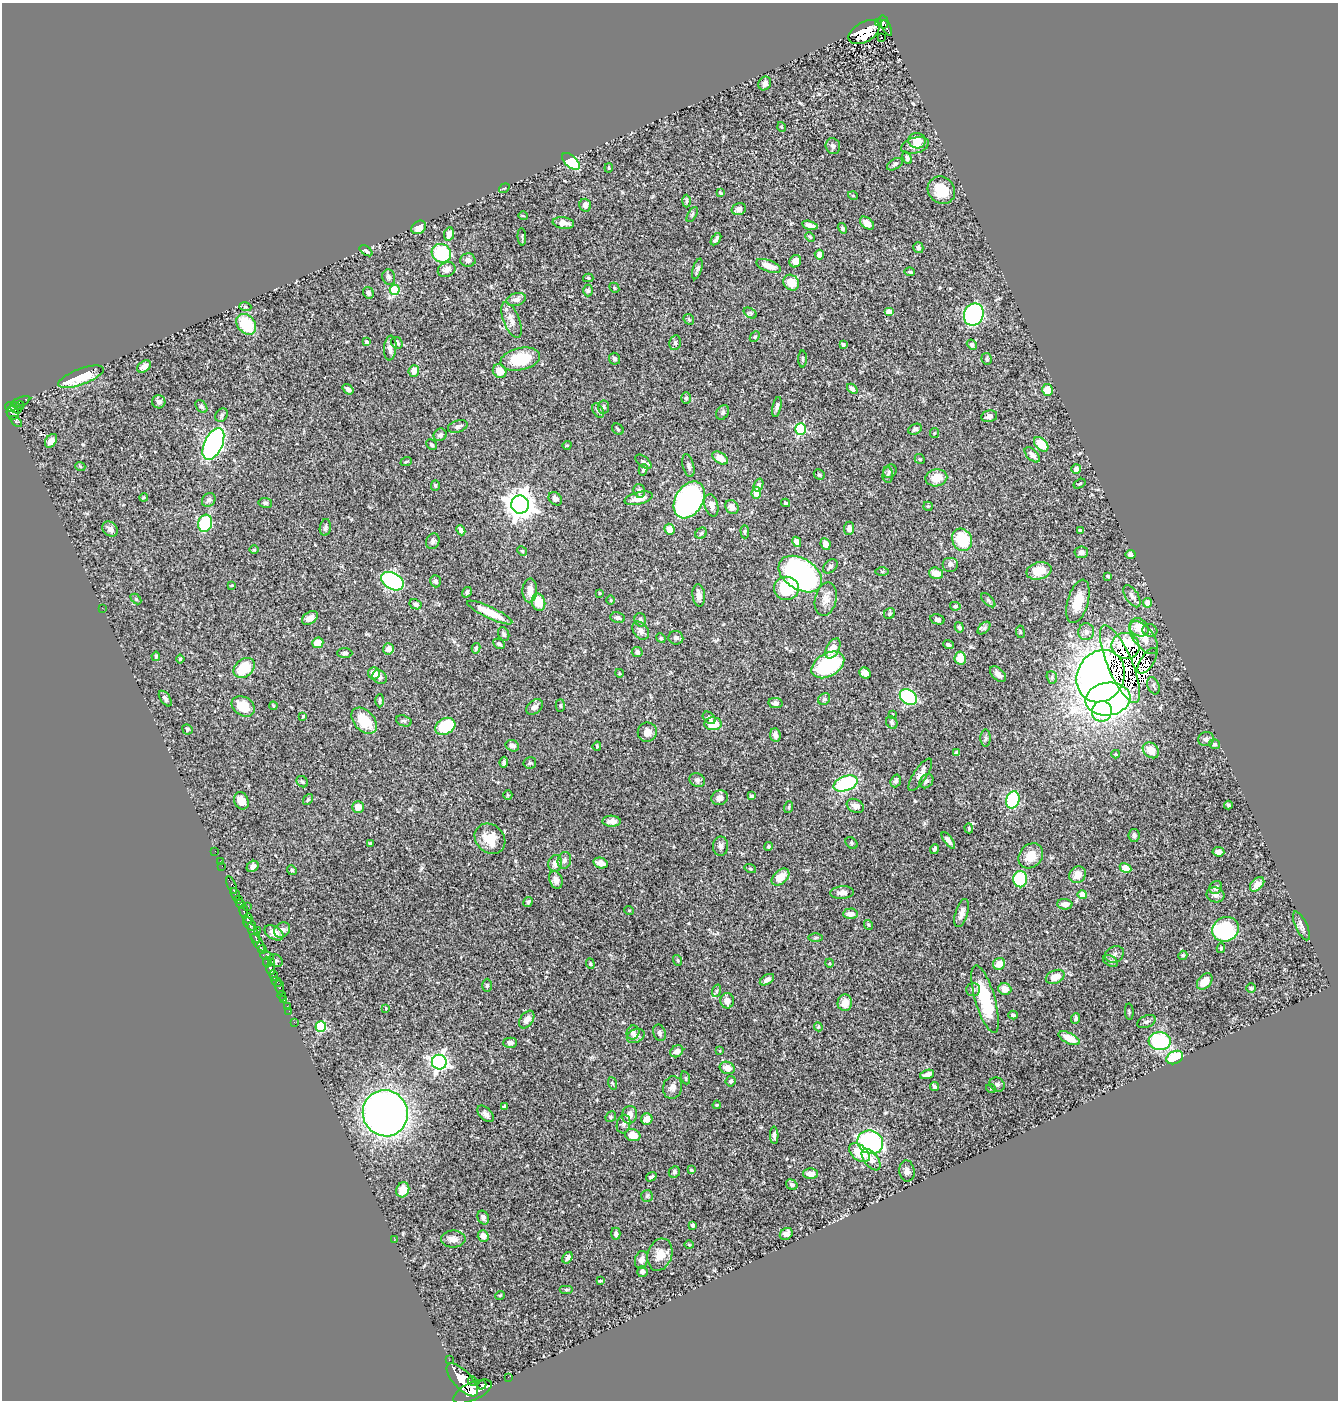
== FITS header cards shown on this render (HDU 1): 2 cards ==
NAXIS1  =                 1336
NAXIS2  =                 1398

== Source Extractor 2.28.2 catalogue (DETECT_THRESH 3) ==
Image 1336 x 1398 px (HDU 1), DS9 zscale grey, 1 PNG px = 1 image px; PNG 1340 x 1402 px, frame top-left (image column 1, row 1398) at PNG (2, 3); each listed source drawn as its Kron ellipse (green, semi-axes under 4 px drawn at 4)
Background 0.518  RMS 0.023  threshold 0.0699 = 3 sigma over >= 5 px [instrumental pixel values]
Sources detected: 417; all 417 listed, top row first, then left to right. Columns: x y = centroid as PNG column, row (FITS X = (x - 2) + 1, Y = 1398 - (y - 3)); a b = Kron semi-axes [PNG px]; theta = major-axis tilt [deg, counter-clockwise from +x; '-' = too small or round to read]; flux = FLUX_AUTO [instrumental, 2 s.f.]
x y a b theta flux
883 22 6 5 - 68
878 23 3 2 - 13
887 28 8 3 -61 53
864 32 17 10 30 36
881 38 2 2 - 1.3
765 83 7 6 - 6.2
782 127 5 3 - 1.2
917 141 9 7 -12 25
833 146 8 7 - 4.8
915 146 14 7 14 13
907 158 6 4 -66 3.7
571 161 11 5 -43 120
895 164 8 5 30 3.6
609 168 4 3 - 1.7
504 188 6 3 36 1.5
941 190 14 13 - 47
720 193 3 3 - 1.7
853 196 5 3 - 1.3
686 201 6 4 88 2.4
585 205 6 6 - 6.9
739 209 7 6 - 6.4
692 215 8 4 60 2.7
523 216 5 3 - 1.2
563 223 11 5 -8 12
867 223 8 5 -39 10
810 225 8 4 -14 8
419 227 8 6 37 11
842 228 6 4 -58 3.1
449 234 7 5 77 11
522 237 8 2 -86 1.8
810 237 5 3 - 1.5
716 239 7 3 55 3.9
918 248 5 5 - 3.4
366 251 7 3 -36 3.6
441 253 10 9 - 99
819 255 5 4 - 8.5
468 260 8 6 0 5.7
795 261 6 5 - 8.3
769 266 13 5 -21 17
697 269 10 4 73 4.2
447 270 9 7 24 8.2
910 272 5 3 - 2.4
389 277 8 6 -76 4.4
588 278 5 4 - 2.3
791 283 8 7 - 24
614 288 5 4 - 2.6
395 290 5 5 - 86
588 291 6 4 89 2.8
368 293 6 5 - 3.8
516 299 10 6 16 6.4
245 307 6 3 -17 2
889 312 5 4 - 12
750 313 7 4 -34 2.6
974 315 11 9 68 240
689 319 6 4 -46 2
511 320 19 8 -68 13
246 324 11 8 -50 61
755 337 6 4 47 2.2
367 342 4 3 - 3.9
397 343 6 5 - 4.2
675 343 7 5 78 3.6
843 344 3 3 - 2
972 345 5 4 - 4.5
390 348 12 6 85 7.3
520 359 20 11 12 56
615 359 6 5 - 3.8
802 359 8 3 -90 2.5
987 359 6 5 - 2.7
144 367 7 5 34 9.2
414 371 6 5 - 16
500 371 7 6 - 18
81 377 24 8 20 55
348 389 6 4 -37 4.9
852 389 6 4 -41 6.8
1047 390 6 5 - 26
686 398 6 4 -89 2.8
21 402 10 3 21 54
159 402 7 6 - 5.6
20 405 4 3 - 110
10 407 5 5 - 190
201 407 7 5 -50 3.4
603 407 6 5 - 3.5
777 407 10 4 78 3.9
16 408 6 5 - 190
598 411 8 5 -60 3.3
723 412 8 6 59 3.6
13 413 7 6 - 210
222 415 7 5 48 3.5
989 416 8 6 12 5.9
16 422 7 4 -41 93
458 426 10 6 18 5.7
618 429 6 5 - 2
801 429 6 5 - 140
915 429 7 5 25 3.4
934 433 5 4 - 1.7
440 435 7 6 - 4.7
51 441 7 5 54 12
213 444 17 9 65 410
1041 444 8 5 -46 40
431 445 6 4 -45 3
567 445 4 3 - 1.3
1032 455 9 5 -45 6.7
720 458 9 5 -34 21
920 459 5 4 - 2
406 462 6 3 22 1.8
644 462 9 5 -39 3.8
80 466 5 3 - 1.6
688 466 12 5 -75 4.3
1076 469 5 4 - 7
643 470 6 4 74 2.2
890 471 7 6 - 4
819 475 6 5 - 2.5
888 475 8 5 89 3.5
936 478 11 8 10 25
1080 484 6 3 31 1.8
435 485 5 4 - 2.1
758 485 7 4 69 5.4
639 491 7 5 -73 4.4
756 493 6 5 - 16
144 497 4 3 - 1.4
639 498 14 6 13 20
555 499 7 5 -43 5.8
209 500 7 6 - 4.7
689 500 20 13 59 400
265 503 7 5 -8 3.1
785 503 4 4 - 2.4
520 505 9 9 - 2000
711 505 11 6 -74 9.2
928 506 5 4 - 1.7
732 507 7 6 - 9.3
205 523 9 7 74 83
325 527 8 5 82 4.4
849 528 6 5 - 6.7
110 529 8 6 -42 6.8
669 529 5 5 - 18
461 530 5 4 - 5
1080 530 4 3 - 2.8
745 532 7 4 -89 2.3
701 533 6 5 - 2.8
962 540 11 9 -62 63
433 541 8 6 64 4
797 542 5 4 - 9
826 544 6 4 -63 11
254 550 5 3 - 1.4
522 551 5 4 - 2.1
1081 552 7 6 - 5.4
1131 555 5 4 - 8.6
950 564 8 7 - 5.8
830 566 8 5 42 4.3
882 571 6 4 -1 1.9
1039 571 13 8 14 27
936 573 7 5 -16 18
800 574 24 15 -32 500
1108 576 3 3 - 2.6
392 581 12 8 -29 280
436 581 6 5 - 3.5
232 585 3 3 - 1.3
786 588 12 11 - 59
530 590 12 7 87 14
467 592 5 4 - 4.5
600 593 4 3 - 1.8
699 595 11 6 -85 9.2
1132 596 12 6 -57 7.1
136 599 6 4 -45 1.8
826 599 17 10 77 14
611 600 5 3 - 1.3
988 600 9 4 -45 3
1078 601 22 10 74 35
539 602 9 6 -76 25
1148 603 4 4 - 16
416 604 6 5 - 4.5
955 606 5 4 - 2.2
102 608 2 2 - 2.9
490 613 25 5 -25 39
890 613 6 5 - 3
310 618 9 6 33 9.6
618 618 7 5 -8 4.5
937 619 7 5 -15 4.4
640 620 7 5 -74 3.7
959 627 5 4 - 2.9
1139 627 10 8 -39 27
984 628 7 4 45 3.6
1150 630 7 6 - 5.2
641 631 10 7 -51 7.2
1020 632 6 3 -82 1.7
1086 632 8 8 - 7.6
504 634 7 5 -64 3.9
661 638 5 4 - 2
676 638 7 6 - 5.9
1144 638 19 10 -52 19
318 643 6 5 - 25
499 644 6 4 -28 3.4
948 645 5 4 - 3.3
1125 646 14 13 - 59
476 648 5 3 - 2.4
833 648 11 6 61 19
388 649 6 5 - 11
637 652 5 5 - 4.9
345 653 7 5 -1 3.6
156 656 4 3 - 2.2
960 658 6 5 - 25
180 659 4 4 - 2
1147 661 15 6 57 430
1120 664 42 12 -67 58
828 665 18 11 30 140
244 668 12 8 39 52
374 673 6 6 - 16
619 673 4 2 - 0.97
865 673 6 5 - 13
998 674 9 6 -46 10
1101 676 27 23 60 1200
380 677 8 6 -45 5.8
1052 677 6 5 - 2.9
1153 686 9 5 -68 4
908 697 9 7 -36 140
165 699 9 5 -55 4.6
824 699 6 5 - 2.8
1108 699 22 16 8 480
380 701 6 4 89 2.9
775 703 7 5 -9 4.2
560 705 6 4 87 2.3
243 706 12 9 -32 33
273 706 4 3 - 1.4
534 707 9 6 39 6.8
1102 711 10 10 - 71
892 714 3 2 - 1
303 716 4 4 - 1.6
709 718 7 5 -42 3.7
364 721 15 10 -47 47
404 721 8 5 -18 3.1
892 723 7 5 -59 2.8
713 724 9 6 -2 35
445 726 10 8 28 71
187 729 5 4 - 2.8
647 732 10 9 - 11
775 735 7 5 -84 6.2
986 738 8 5 90 3.4
1206 739 8 7 - 4.8
1214 744 5 5 - 2.4
512 746 7 5 -24 6.7
597 746 5 4 - 2.6
1151 750 9 7 -43 18
956 753 4 4 - 4.1
1116 754 4 4 - 1.5
504 762 5 3 - 3.2
530 763 6 5 - 3
920 775 19 6 57 12
697 780 8 6 -27 4.2
896 781 6 5 - 3.8
926 781 8 6 48 3.8
302 782 6 5 - 2.6
846 783 12 7 20 150
508 795 5 4 - 1.6
751 796 4 3 - 3.5
720 798 8 7 - 7.7
308 799 6 4 53 2
1013 800 9 6 74 89
241 801 9 7 -64 17
1228 805 4 3 - 2.6
855 806 9 6 -28 8.2
358 807 6 6 - 14
789 807 6 3 72 1.8
612 821 9 5 -2 11
969 828 5 4 - 1.8
1134 835 6 5 - 4.2
490 839 16 14 -44 29
948 840 10 4 -54 5.7
370 843 3 3 - 1.6
852 843 7 5 -43 3
720 846 9 7 88 5.8
768 846 4 4 - 2
934 849 5 3 - 3.9
215 851 2 2 - 1.7
1218 852 6 4 -6 6.4
1031 856 14 11 50 25
564 860 8 6 73 5.5
220 862 2 2 - 6.3
555 863 8 7 - 11
600 863 7 5 -13 12
222 866 2 2 - 5.2
253 866 6 5 - 7.1
1125 868 6 4 -29 25
750 869 6 4 -19 1.9
292 870 5 4 - 2.3
1078 875 9 7 51 16
780 877 10 6 42 23
1020 879 8 7 - 80
556 880 9 6 -72 11
1257 884 8 5 46 14
232 885 10 3 -65 93
1216 887 7 6 - 5.6
842 893 12 6 4 7.8
235 894 7 3 -68 150
1082 895 4 4 - 28
1215 895 9 7 -19 6.3
238 899 4 3 - 180
528 902 5 4 - 3.1
241 904 5 3 - 220
1065 904 7 5 -2 9.8
248 906 2 2 - 9
629 910 5 3 - 1.3
244 911 7 3 -82 150
962 913 15 6 73 9
850 914 7 5 3 9.3
248 918 5 4 - 510
250 924 7 5 -42 220
868 925 5 4 - 1.8
1301 926 15 6 -65 6.7
1225 929 13 12 - 150
258 930 3 2 - 30
282 930 8 7 - 7.9
254 933 11 3 -64 240
274 933 10 6 -29 14
815 938 7 4 1 2.4
258 943 10 4 -52 200
1221 948 5 3 - 2.5
262 949 4 3 - 160
1114 954 10 7 27 5.1
1183 955 5 4 - 2.8
267 956 6 4 -9 83
276 960 7 5 -33 3.1
677 960 5 3 - 1.6
1110 961 8 5 -27 3.3
267 962 5 4 - 28
271 962 2 2 - 26
829 963 4 3 - 1.5
590 964 5 4 - 1.9
999 964 6 6 - 18
271 969 6 4 -67 330
274 976 5 3 - 220
1055 977 10 6 24 20
767 980 8 4 32 5.9
1205 981 9 6 47 20
277 982 6 4 -45 230
487 985 6 5 - 3.1
280 987 7 4 -80 110
1251 988 4 4 - 2.2
1005 989 6 5 - 15
973 990 7 6 - 3.9
716 991 6 4 71 2.6
282 996 5 2 - 13
985 999 35 10 -74 88
284 1000 2 2 - 10
727 1001 7 7 - 9.4
845 1003 8 7 - 17
287 1006 2 2 - 7.5
386 1008 3 3 - 1.2
289 1011 2 2 - 6.1
1129 1012 8 3 -86 1.7
1013 1015 5 3 - 2.8
1075 1018 5 4 - 3.2
527 1019 10 6 54 9.5
294 1022 2 2 - 6.3
1147 1022 10 6 23 4.1
321 1026 5 5 - 100
818 1027 4 4 - 1.9
633 1033 7 6 - 5
659 1033 8 6 -69 4.1
636 1036 9 6 26 7.4
1069 1038 11 5 -26 26
1160 1041 11 9 -4 130
510 1043 7 5 -1 6.9
677 1051 7 5 34 9.6
720 1051 4 2 - 1.2
1175 1057 9 6 25 77
439 1062 7 7 - 490
727 1068 7 6 - 13
927 1074 7 4 19 7.8
686 1078 6 4 -71 2.1
731 1081 5 5 - 3.4
612 1083 6 4 -70 2.2
997 1084 8 6 -28 4.7
934 1086 4 3 - 2.6
673 1088 11 9 76 8.7
991 1089 5 3 - 1.3
717 1105 4 3 - 1.7
505 1106 4 3 - 2.5
385 1113 23 22 - 1100
486 1114 10 6 -47 5.9
630 1115 9 7 80 11
611 1117 6 5 - 2.5
647 1119 6 5 - 11
624 1124 9 6 75 4.6
633 1135 8 6 -17 19
774 1135 9 4 -88 4.1
870 1142 13 11 -27 250
859 1153 12 7 -38 38
871 1160 12 6 -52 12
691 1170 4 3 - 1.5
907 1171 10 7 -82 7.6
674 1172 6 5 - 2.7
811 1174 7 5 -1 12
651 1177 5 3 - 3.2
792 1185 6 4 -33 3.8
403 1190 8 6 69 20
647 1196 6 6 - 2.6
483 1218 7 5 -66 4.9
692 1225 4 3 - 3.6
616 1234 6 4 -88 4.6
786 1234 7 5 34 7.7
483 1236 5 5 - 13
453 1239 12 8 -1 9.8
394 1240 3 2 - 2.9
689 1245 5 3 - 1.4
660 1255 16 12 72 20
567 1258 6 4 58 5.4
641 1260 9 6 74 8.3
642 1272 5 5 - 6.3
600 1281 3 2 - 1.7
566 1289 7 3 0 1.9
500 1295 5 3 - 1.3
449 1360 2 2 - 6.2
508 1377 2 2 - 4.3
462 1380 21 9 -47 2700
473 1381 5 4 - 160
482 1385 5 4 - 200
472 1391 21 9 25 2200